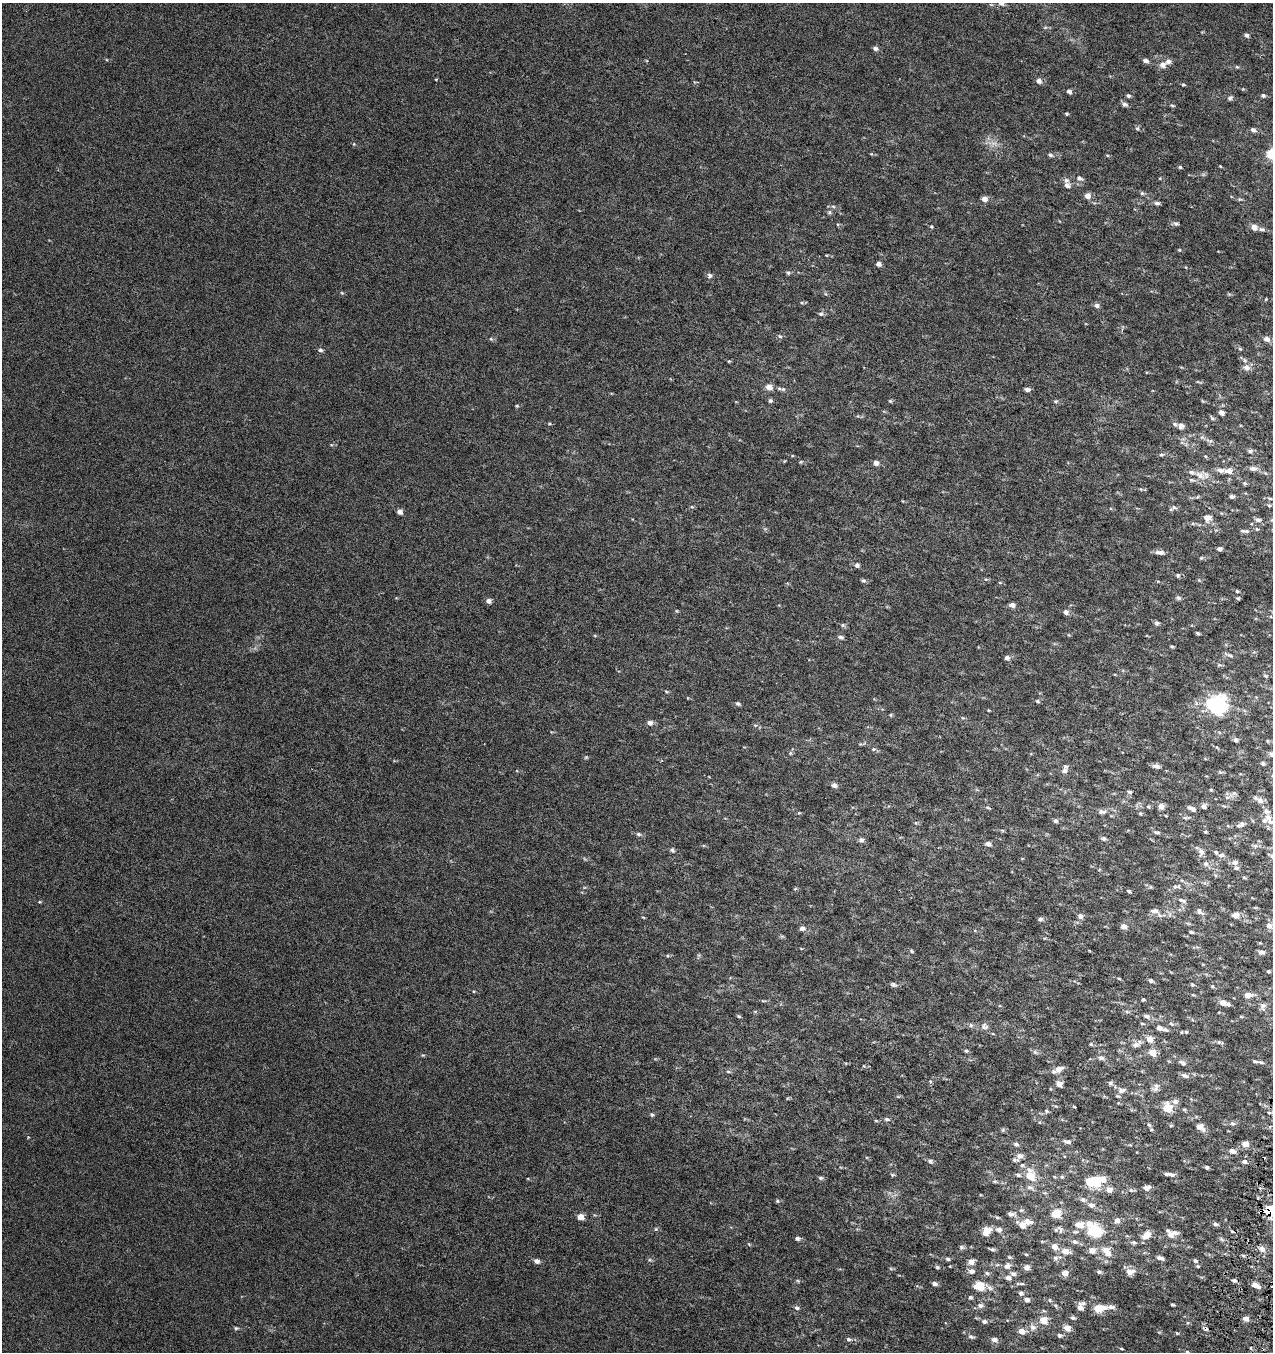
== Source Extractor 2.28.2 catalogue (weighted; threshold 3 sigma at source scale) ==
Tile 6 of 4 x 4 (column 2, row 2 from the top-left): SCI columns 1556-2826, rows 2700-4049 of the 5589 x 5408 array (HDU 1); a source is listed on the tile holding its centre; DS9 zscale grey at full resolution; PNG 1275 x 1354 px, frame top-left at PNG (2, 3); no overlay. Shown black and unused: <1% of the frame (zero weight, under 3 of 6 exposures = <1% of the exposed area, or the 3 px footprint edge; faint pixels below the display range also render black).
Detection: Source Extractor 2.28.2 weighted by HDU 2 'WHT'; one run over the whole footprint, this tile lists its part. Background 7.40e-04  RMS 0.0025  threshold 0.0104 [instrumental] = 3 sigma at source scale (4.09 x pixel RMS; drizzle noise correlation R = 1.36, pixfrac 0.8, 0.0396/0.0396 arcsec/px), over >= 5 px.
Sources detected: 365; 2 cosmic-ray / hot-pixel residue — not listed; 25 inside a brighter listed object's ellipse — not listed separately; the other 338 listed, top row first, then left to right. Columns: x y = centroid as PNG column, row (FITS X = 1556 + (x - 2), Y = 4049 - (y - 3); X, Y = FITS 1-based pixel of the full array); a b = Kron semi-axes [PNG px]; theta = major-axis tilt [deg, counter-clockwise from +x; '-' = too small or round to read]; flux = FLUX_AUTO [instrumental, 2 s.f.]
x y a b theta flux
1045 27 6 4 1 0.35
1246 35 6 5 - 0.61
875 48 6 5 - 0.73
1146 61 7 5 -11 0.77
1163 65 7 6 - 1.6
1237 67 5 4 - 0.3
1039 81 7 6 - 1.1
1183 85 5 4 - 0.26
1243 89 4 4 - 0.22
1069 91 5 4 - 0.71
1263 95 5 5 - 0.52
1128 96 5 4 - 0.44
1230 98 7 5 44 0.49
1125 104 8 6 -36 0.67
1172 105 5 4 - 0.3
1067 114 4 3 - 0.26
1137 128 6 6 - 0.4
1253 130 7 5 -29 0.71
994 143 12 6 23 1.3
354 144 4 4 - 0.23
1272 154 6 6 - 23
1050 155 6 5 - 0.51
1107 155 5 3 - 0.25
1220 166 4 3 - 0.18
1180 167 4 4 - 0.29
1079 178 10 7 -37 0.89
1067 185 8 7 - 1.1
1142 193 6 5 - 0.41
1087 196 5 5 - 1.8
985 199 7 7 - 1.2
1240 199 6 4 17 0.31
1157 203 6 5 - 0.65
833 206 6 4 -3 0.42
829 212 6 5 - 0.45
1176 223 7 5 -13 0.5
838 224 5 3 - 0.23
931 227 5 4 - 0.27
1254 227 7 6 - 1.6
1262 229 8 5 -10 0.66
1179 250 4 4 - 0.24
827 255 5 3 - 0.21
878 264 6 5 - 0.86
788 273 6 5 - 0.39
709 275 7 6 - 0.81
342 293 5 4 - 0.26
826 294 6 4 -70 0.3
802 303 5 3 - 0.26
1096 305 6 5 - 0.78
821 314 7 6 - 0.58
780 336 6 5 - 0.38
491 339 5 5 - 0.37
1266 339 9 7 -13 1.1
1240 349 5 5 - 0.3
320 350 5 5 - 0.59
729 361 4 3 - 0.23
1246 367 10 8 -21 1.3
1198 382 8 3 -13 0.31
769 387 6 5 - 2
779 388 7 5 -14 0.56
1027 390 6 4 -8 0.84
770 401 6 5 - 0.44
890 401 5 4 - 0.28
1056 401 6 5 - 0.45
1203 401 5 4 - 0.25
517 406 5 4 - 0.31
1221 413 5 4 - 1.3
1212 418 8 4 -46 0.4
549 424 4 4 - 0.25
1181 426 8 7 - 0.95
1210 441 12 6 -15 0.83
1250 451 7 6 - 0.61
1161 455 7 5 0 0.44
801 462 6 4 43 0.27
876 463 5 5 - 1.2
1253 468 10 6 -1 1.1
1229 471 9 7 3 1.6
1200 475 15 11 -32 2.5
1245 483 5 5 - 0.4
1231 496 6 5 - 0.59
1270 498 8 4 -25 0.41
1269 505 5 4 - 0.35
692 507 5 5 - 0.33
1174 507 9 6 -10 0.6
400 512 5 4 - 1.4
1208 518 9 7 -2 1.9
1258 520 9 6 -2 0.83
1193 524 6 4 -20 0.33
1257 529 5 5 - 0.36
1246 531 6 4 -12 0.45
1219 549 5 4 - 0.61
1160 552 11 5 -4 1.2
1201 558 6 4 43 0.28
857 565 6 6 - 0.59
1178 576 5 4 - 0.37
986 579 6 4 16 0.3
863 580 6 5 - 0.44
1237 591 4 4 - 0.31
1178 598 7 5 -19 0.55
1238 598 5 4 - 0.31
488 601 5 5 - 1.1
1012 605 6 5 - 1
1066 612 7 6 - 0.87
1157 623 5 5 - 0.58
843 625 6 6 - 0.42
1198 633 5 3 - 0.34
840 637 7 5 -18 0.62
1172 646 4 4 - 0.3
1254 652 5 5 - 0.33
1230 655 12 4 -23 0.57
1007 658 5 5 - 0.96
1219 665 8 3 -5 0.34
1265 676 7 4 -45 0.32
666 691 5 3 - 0.24
1037 701 6 4 -19 0.4
738 703 6 5 - 0.48
1217 704 17 16 - 21
988 710 4 3 - 0.18
891 715 5 4 - 0.28
963 718 6 3 -18 0.26
650 723 6 6 - 1.1
1236 740 6 5 - 0.61
874 749 6 5 - 0.39
790 753 6 4 -90 0.36
1272 754 7 7 - 0.71
586 757 5 4 - 0.27
1263 763 5 4 - 0.53
1156 766 8 5 -12 0.88
1064 771 9 7 60 0.81
1220 772 7 4 -24 0.34
834 785 6 5 - 0.98
1211 790 4 4 - 0.24
1129 792 6 4 -17 0.5
1233 794 12 5 40 0.64
1260 800 11 8 -36 1.3
1161 806 6 5 - 1.6
1203 806 5 5 - 0.9
1148 807 5 4 - 0.3
988 808 7 4 -23 0.4
1192 808 9 4 -28 0.91
1102 812 11 6 -1 0.95
1140 814 5 5 - 0.33
1166 816 4 3 - 0.17
1268 817 11 8 -57 1.7
1185 818 7 5 -2 0.45
1055 821 6 5 - 0.55
916 823 5 4 - 0.28
1242 824 9 7 25 0.81
1157 832 10 4 -8 0.43
638 834 6 5 - 0.52
1103 838 7 5 -31 0.58
861 840 6 6 - 0.77
988 844 6 5 - 0.84
1255 846 9 5 -8 0.64
672 850 7 6 - 0.46
1201 852 10 7 -87 1.1
1222 855 9 6 -3 0.65
1235 862 8 7 - 0.88
1206 864 8 7 - 0.77
1099 870 5 3 - 0.19
1244 877 6 4 -2 0.27
1176 886 11 5 5 0.79
1151 887 6 3 -71 0.25
795 889 5 4 - 0.28
1129 891 5 3 - 0.4
1182 900 13 5 -18 0.74
40 902 5 4 - 0.25
1154 911 12 7 -13 1.4
1200 911 11 6 -46 0.85
1235 915 7 6 - 1.6
1080 916 7 6 - 0.9
643 917 5 3 - 0.2
1040 919 5 5 - 0.62
1123 926 5 5 - 1.7
1269 926 7 6 - 1.4
802 928 6 5 - 1.1
1191 932 5 3 - 0.37
1260 943 5 3 - 0.2
801 948 5 3 - 0.17
912 951 6 4 -61 0.29
1262 952 8 6 -1 0.8
668 956 5 4 - 0.28
1268 971 5 4 - 0.32
1119 978 5 3 - 0.2
1151 981 5 4 - 0.63
893 984 8 6 -13 0.66
1192 985 5 4 - 0.32
1212 986 5 4 - 0.25
1193 995 5 3 - 0.24
1248 995 9 6 3 1.7
1143 999 3 3 - 0.31
1222 1002 6 5 - 1.6
1263 1006 11 8 89 1
1127 1012 6 4 -1 0.38
739 1016 5 3 - 0.3
1146 1016 7 5 -29 0.68
1241 1017 6 4 -1 0.24
1142 1024 5 3 - 0.3
971 1025 6 5 - 0.5
984 1026 11 9 -15 1.1
1159 1028 6 4 -15 0.99
1165 1030 7 5 -19 0.52
1186 1032 5 5 - 0.31
993 1034 5 3 - 0.19
1150 1039 8 6 -63 1.9
1220 1042 9 5 -11 0.49
1091 1044 5 4 - 0.29
1137 1044 13 8 30 1.3
966 1051 5 5 - 0.36
1035 1052 7 4 -45 0.45
1152 1052 9 7 -54 2.3
1101 1058 8 6 -5 0.76
1256 1062 7 4 -6 0.52
1182 1063 12 6 -31 0.74
1058 1069 9 6 24 1.9
728 1072 7 3 -8 0.33
1185 1076 10 5 -17 0.75
930 1082 5 4 - 0.34
1059 1083 7 6 - 1.3
1110 1083 6 6 - 0.53
1155 1089 10 7 13 0.94
1121 1090 9 8 - 1.2
898 1096 6 4 -19 0.28
1175 1101 8 7 - 0.86
1074 1107 3 3 - 0.53
1167 1108 7 6 - 5.9
1184 1109 5 4 - 0.28
1046 1111 6 4 -28 0.35
652 1115 5 4 - 0.4
887 1119 9 5 -8 0.56
876 1121 5 3 - 0.23
1232 1123 8 5 -14 0.55
1149 1125 7 5 -61 0.55
1200 1127 9 6 -36 2.1
1003 1130 6 5 - 0.35
28 1137 4 3 - 0.2
1067 1141 10 5 -13 0.72
1016 1144 6 5 - 0.63
1245 1144 8 6 10 1.4
1232 1151 7 5 -21 1.3
1019 1156 7 7 - 1.1
930 1161 8 6 -35 0.65
1244 1161 7 6 - 0.6
1022 1165 5 5 - 0.39
1207 1167 4 3 - 0.5
892 1175 6 4 -20 0.32
1018 1175 7 5 -34 0.49
1030 1175 11 7 -72 5.1
1171 1175 9 5 -14 0.86
1062 1177 5 5 - 0.35
820 1178 7 5 -2 0.49
1103 1179 10 8 -9 2
995 1181 5 4 - 0.3
1095 1181 7 6 - 13
1030 1187 11 6 -25 0.87
1147 1188 8 5 18 1.2
1109 1190 8 8 - 1.3
1131 1190 6 5 - 0.47
1083 1200 8 6 -19 0.81
777 1201 6 5 - 0.36
1091 1205 9 7 -8 1.1
1021 1210 7 5 5 0.46
1269 1211 13 10 13 4.4
1011 1214 8 6 -6 0.81
1056 1214 5 5 - 7.7
580 1217 6 5 - 2.3
1117 1220 8 7 - 1
1027 1221 15 8 -13 2.1
1215 1224 5 5 - 0.56
1077 1225 15 8 20 1.8
656 1229 5 5 - 0.33
999 1230 8 7 - 0.97
1060 1230 13 7 -62 1.1
986 1231 10 7 42 2.8
1093 1231 9 7 -43 22
1171 1234 12 8 -4 2.5
1146 1235 11 7 44 2.4
797 1238 7 5 1 0.58
1221 1239 8 4 -36 0.45
1042 1241 5 3 - 0.24
1075 1242 8 6 -31 0.72
1134 1243 7 5 -1 0.5
749 1244 6 4 -45 0.23
961 1247 7 6 - 0.49
1055 1247 9 7 -51 1.5
992 1249 6 3 -16 0.45
1262 1249 7 6 - 1.3
1092 1250 6 6 - 1.9
1065 1251 10 7 -13 2
1106 1251 14 9 -57 2.9
1026 1254 5 4 - 0.27
1243 1255 6 4 -20 0.32
1055 1258 6 6 - 0.67
1160 1258 7 4 -17 0.83
948 1259 5 4 - 0.47
649 1260 6 4 19 0.35
537 1261 6 5 - 0.95
1195 1261 6 5 - 0.42
971 1262 8 7 - 1.2
997 1265 6 4 18 0.33
1007 1266 10 9 - 1.3
1198 1266 4 3 - 0.31
937 1267 6 4 -15 0.34
1027 1267 6 6 - 1.2
972 1271 9 7 0 0.89
1099 1272 6 4 -26 0.51
1130 1272 11 8 14 1.6
987 1273 7 5 -18 0.48
1065 1273 6 6 - 1.6
1008 1278 7 6 - 1
1234 1280 6 4 -25 0.52
935 1284 6 5 - 0.66
1255 1285 8 4 -28 1.9
979 1286 10 8 -4 5.5
1021 1293 6 5 - 0.7
970 1297 5 5 - 0.47
1027 1300 6 6 - 0.94
1050 1300 6 4 -60 0.31
1172 1305 4 3 - 0.34
980 1306 9 7 -4 0.91
1056 1306 6 4 -71 0.32
1080 1306 11 7 62 1.6
797 1308 6 5 - 0.56
1099 1308 14 7 11 3.8
1073 1318 6 5 - 0.48
1246 1319 6 6 - 1
1043 1320 7 6 - 3.6
984 1322 8 6 -1 0.74
1033 1327 10 9 - 1.4
236 1328 6 5 - 0.41
1067 1328 6 6 - 2
1021 1331 8 7 - 1.6
1177 1333 4 3 - 0.2
1059 1335 5 5 - 0.59
971 1337 9 5 -17 0.61
848 1339 6 5 - 0.53
994 1340 8 7 - 1.1
1121 1349 5 2 - 0.23
1187 1352 5 4 - 0.32
Overlapping masked pixels (flux is a lower limit): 1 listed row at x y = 1269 1211
Isophote crosses this tile's border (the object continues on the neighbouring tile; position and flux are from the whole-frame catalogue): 4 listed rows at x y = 1272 154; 1272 754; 1269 1211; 1187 1352